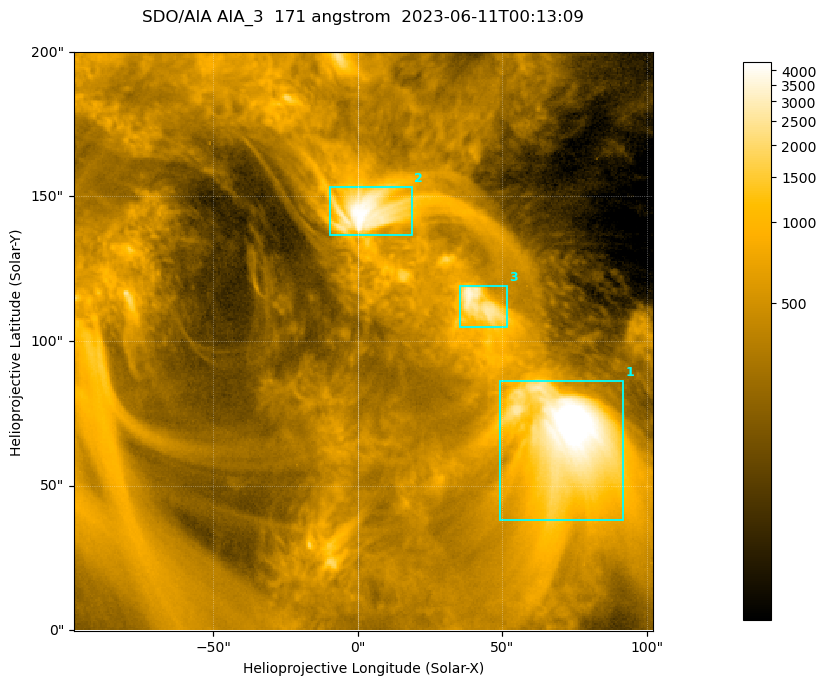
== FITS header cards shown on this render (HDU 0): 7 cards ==
TELESCOP= 'SDO/AIA '           / For AIA: SDO/AIA
INSTRUME= 'AIA_3   '           / For AIA: AIA_ATA1, AIA_ATA2, AIA_ATA3 or AIA_AT
WAVELNTH=                  171 / [angstrom] Wavelength
WAVEUNIT= 'angstrom'           / Wavelength unit: angstrom
DATE-OBS= '2023-06-11T00:13:09.351' / [ISO] Date when observation started; ISO 8
CTYPE1  = 'HPLN-TAN'           / CTYPE1; Typically HPLN
CTYPE2  = 'HPLT-TAN'           / CTYPE2; Typically HPLT

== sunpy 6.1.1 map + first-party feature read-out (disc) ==
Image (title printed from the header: SDO/AIA AIA_3  171 angstrom  2023-06-11T00:13:09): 334 x 334 px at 0.599 arcsec/px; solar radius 945 arcsec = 1577 px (partial field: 1.4% of the solar disc is inside the frame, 100% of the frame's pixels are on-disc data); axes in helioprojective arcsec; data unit not stated in the header (colour bar unlabelled)
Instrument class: DISC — disc imager (sunpy class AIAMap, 171 A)
Bright regions (active regions / flare kernels): reference = the on-disc median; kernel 3 px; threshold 5 sigma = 1100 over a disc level ~360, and >= 1.15x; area >= 111 px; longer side >= 4 px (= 2.4 arcsec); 3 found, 3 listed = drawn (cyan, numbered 1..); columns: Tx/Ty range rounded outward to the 2 arcsec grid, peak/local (2 s.f.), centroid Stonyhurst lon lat
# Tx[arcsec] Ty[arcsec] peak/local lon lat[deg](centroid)
1 48..92 38..86 16 +4 +4
2 -10..20 136..154 12 +0 +9
3 34..52 104..120 9.7 +3 +7